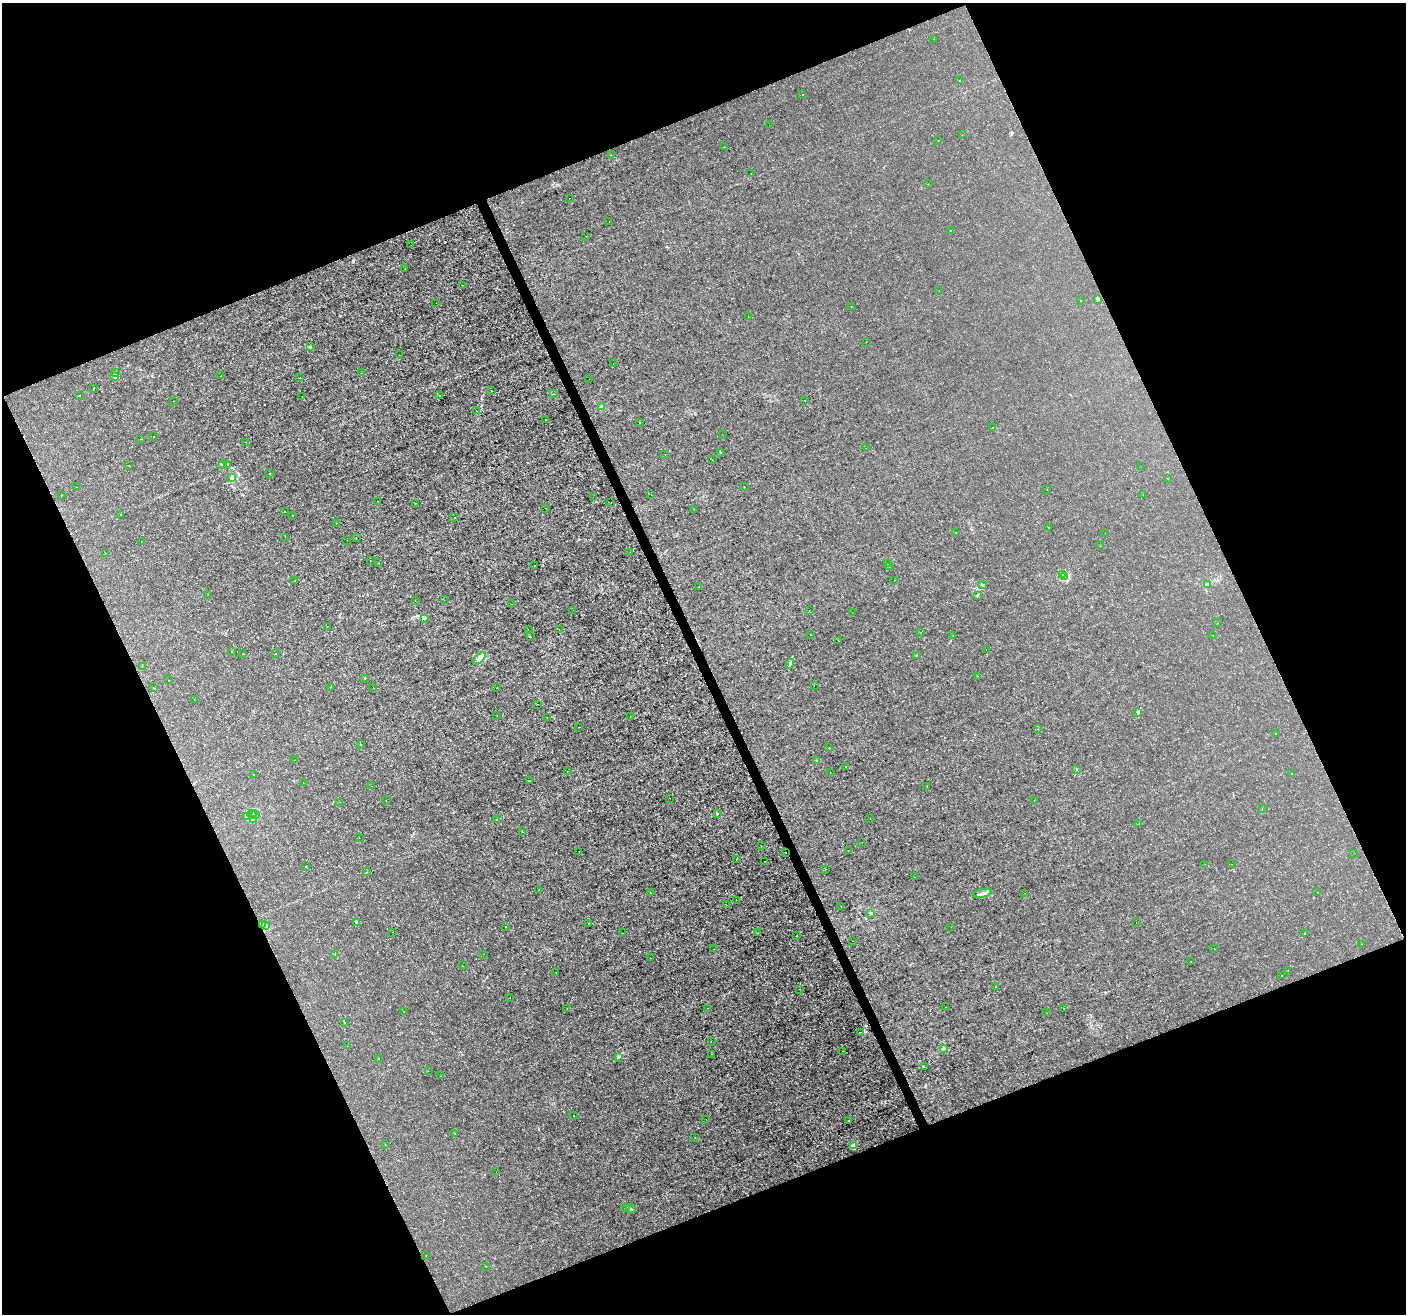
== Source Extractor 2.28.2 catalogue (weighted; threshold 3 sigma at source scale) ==
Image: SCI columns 3-5616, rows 144-5388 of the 5617 x 5474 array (HDU 1 of 3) = the unmasked area's bounding box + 8 px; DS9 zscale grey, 4 x 4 block average (1 PNG px = mean of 4 x 4 image px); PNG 1408 x 1316 px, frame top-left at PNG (2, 3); each listed source drawn as its Kron ellipse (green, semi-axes under 4 px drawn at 4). Shown black and unused: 43% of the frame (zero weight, under 3 of 4 exposures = <1% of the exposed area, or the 3 px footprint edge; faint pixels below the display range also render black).
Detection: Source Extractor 2.28.2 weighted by HDU 2 'WHT'. Background -2.14e-04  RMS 7.2e-04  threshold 0.00326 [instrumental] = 3 sigma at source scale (4.5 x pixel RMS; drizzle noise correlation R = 1.50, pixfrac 1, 0.0396/0.0396 arcsec/px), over >= 5 px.
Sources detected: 271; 7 cosmic-ray / hot-pixel residue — neither listed nor drawn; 4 coinciding with a brighter row at this scale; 6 inside a brighter listed object's ellipse — not listed separately; the other 254 listed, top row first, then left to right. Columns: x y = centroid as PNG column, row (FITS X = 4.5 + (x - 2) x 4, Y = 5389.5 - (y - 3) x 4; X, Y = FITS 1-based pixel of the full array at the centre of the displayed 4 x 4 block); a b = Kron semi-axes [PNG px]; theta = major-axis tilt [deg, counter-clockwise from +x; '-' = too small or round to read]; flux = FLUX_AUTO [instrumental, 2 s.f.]
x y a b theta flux
934 39 2 2 - 0.19
959 81 2 2 - 0.17
803 94 2 2 - 0.074
769 125 2 2 - 0.067
962 135 2 2 - 0.24
938 140 2 2 - 0.072
724 147 2 2 - 0.12
611 155 2 2 - 0.14
751 173 2 2 - 0.08
928 184 2 2 - 0.08
569 198 2 2 - 0.06
609 221 2 2 - 0.12
950 230 2 2 - 0.072
585 236 2 2 - 0.065
411 245 2 2 - 0.11
405 269 2 2 - 0.09
463 285 2 2 - 0.21
939 291 2 2 - 0.068
1080 300 2 2 - 0.075
1097 300 3 2 - 0.33
436 303 2 2 - 0.059
851 307 2 2 - 0.16
748 317 2 2 - 0.43
866 342 2 2 - 0.17
310 347 2 2 - 0.32
399 355 2 2 - 0.067
613 363 2 2 - 0.1
116 372 2 2 - 0.12
362 373 2 2 - 0.13
115 376 2 2 - 7.1
221 376 2 2 - 0.092
300 378 2 2 - 0.22
589 379 2 2 - 0.46
94 388 3 2 - 0.18
491 391 2 2 - 0.15
554 394 2 2 - 0.22
440 395 2 2 - 1.2
79 396 2 2 - 0.48
302 397 2 2 - 0.094
805 400 2 2 - 0.33
174 401 2 2 - 0.081
602 406 4 3 - 1.2
477 411 2 2 - 0.068
545 420 2 2 - 0.22
640 422 2 2 - 0.09
992 428 2 2 - 0.37
722 434 2 2 - 0.095
153 437 2 2 - 0.26
141 439 2 2 - 0.24
246 442 2 2 - 0.11
866 448 2 2 - 0.079
721 452 2 2 - 0.51
665 455 2 2 - 0.069
712 460 2 2 - 0.052
223 465 2 2 - 0.27
228 465 2 2 - 0.32
129 466 2 2 - 0.094
1141 467 2 2 - 0.056
269 473 2 2 - 0.12
231 477 3 2 - 0.87
1168 479 2 2 - 0.094
76 487 2 2 - 0.14
744 487 2 2 - 0.1
1047 489 2 2 - 0.079
1143 494 2 2 - 0.095
62 495 2 2 - 0.13
651 495 2 2 - 0.075
593 497 2 2 - 0.098
378 501 2 2 - 0.099
415 503 2 2 - 0.15
611 503 2 2 - 0.081
546 508 2 2 - 0.073
693 509 2 2 - 0.076
285 511 2 2 - 0.14
121 515 2 2 - 0.096
292 515 2 2 - 0.15
454 518 2 2 - 0.15
336 523 2 2 - 0.086
1048 528 2 2 - 0.46
956 533 2 2 - 0.11
1105 533 2 2 - 0.088
285 537 2 2 - 0.12
356 538 2 2 - 0.083
347 540 2 2 - 0.1
141 542 2 2 - 0.06
1100 546 2 2 - 0.18
630 552 2 2 - 0.09
106 553 2 2 - 0.098
370 561 2 2 - 0.077
379 563 2 2 - 0.1
888 564 2 2 - 0.1
534 565 2 2 - 0.17
889 567 2 2 - 0.17
1062 574 4 2 - 0.67
1065 576 3 2 - 4.8
295 581 2 2 - 0.32
894 581 2 2 - 0.074
1208 584 2 2 - 0.42
982 585 3 2 - 0.38
698 587 2 2 - 0.13
208 594 2 2 - 0.074
977 596 3 2 - 0.29
444 600 2 2 - 0.078
415 601 2 2 - 0.076
511 604 2 2 - 0.081
573 610 2 2 - 0.065
809 611 2 2 - 0.2
852 612 2 2 - 0.11
424 618 4 2 - 0.39
1218 623 2 2 - 0.1
328 626 2 2 - 0.095
528 629 2 2 - 0.046
559 630 2 2 - 0.057
921 632 2 2 - 0.059
810 635 2 2 - 0.081
1213 635 2 2 - 0.16
953 636 2 2 - 0.13
530 637 2 2 - 0.13
838 640 2 2 - 0.28
986 649 2 2 - 0.11
231 652 2 2 - 0.12
243 654 2 2 - 0.11
275 654 2 2 - 0.095
916 655 2 2 - 0.19
479 658 8 3 43 1.7
790 664 5 2 - 0.99
142 666 2 2 - 0.095
978 676 2 2 - 0.086
365 679 2 2 - 0.076
168 680 2 2 - 0.38
814 685 2 2 - 0.072
373 687 2 2 - 0.14
154 688 2 2 - 0.15
330 688 2 2 - 0.14
497 688 2 2 - 0.21
194 700 2 2 - 0.095
537 704 2 2 - 0.62
1138 712 3 2 - 0.4
497 715 2 2 - 0.075
630 717 2 2 - 0.13
547 718 2 2 - 0.075
579 727 2 2 - 0.32
1037 729 2 2 - 0.075
1276 734 2 2 - 0.14
361 744 2 2 - 0.12
829 748 2 2 - 0.1
294 760 2 2 - 0.081
816 760 2 2 - 0.17
845 767 2 2 - 0.44
1077 769 2 2 - 0.11
568 771 2 2 - 0.11
830 772 2 2 - 0.07
1292 774 2 2 - 0.11
253 775 2 2 - 0.088
529 781 2 2 - 0.67
303 782 2 2 - 0.45
371 786 2 2 - 0.1
927 787 2 2 - 0.082
670 798 2 2 - 0.1
386 801 2 2 - 0.079
1034 801 2 2 - 0.076
340 802 2 2 - 0.076
1262 809 2 2 - 0.095
254 813 3 2 - 0.32
252 814 4 2 - 0.57
717 814 2 2 - 0.27
255 815 2 2 - 0.13
246 816 2 2 - 0.29
870 818 2 2 - 0.084
253 819 2 2 - 0.15
497 820 2 2 - 0.1
1139 823 2 2 - 0.12
522 832 2 2 - 0.14
359 838 2 2 - 0.094
862 842 2 2 - 0.11
761 845 2 2 - 0.085
848 850 2 2 - 0.088
579 851 2 2 - 0.086
785 852 2 2 - 0.45
1354 853 2 2 - 0.064
736 859 2 2 - 0.31
764 861 2 2 - 0.12
1205 864 2 2 - 0.086
1231 864 2 2 - 0.13
306 866 2 2 - 0.16
825 869 2 2 - 0.1
366 872 2 2 - 0.11
914 877 2 2 - 0.052
539 890 2 2 - 0.11
1317 892 2 2 - 0.11
650 893 2 2 - 0.15
983 893 9 3 12 1.9
1025 893 2 2 - 0.05
736 900 2 2 - 0.09
726 905 2 2 - 0.11
841 906 2 2 - 0.12
871 913 2 2 - 0.17
356 922 2 2 - 0.56
589 923 2 2 - 0.11
1136 923 2 2 - 0.2
262 924 4 2 - 0.75
266 926 2 2 - 0.37
506 927 2 2 - 0.13
951 927 2 2 - 0.088
393 932 2 2 - 0.08
622 933 2 2 - 0.08
758 933 2 2 - 0.06
1305 933 2 2 - 0.16
797 936 2 2 - 0.13
852 941 2 2 - 0.084
1362 944 2 2 - 0.084
1214 948 2 2 - 0.097
714 949 2 2 - 0.28
335 954 2 2 - 0.18
484 954 2 2 - 0.083
650 958 2 2 - 0.14
1191 962 2 2 - 0.083
462 966 2 2 - 0.06
1288 971 2 2 - 0.11
556 972 2 2 - 0.11
1282 976 2 2 - 0.41
995 987 2 2 - 0.067
799 989 2 2 - 0.084
510 998 2 2 - 0.12
946 1007 2 2 - 0.091
567 1008 2 2 - 0.084
708 1008 2 2 - 0.14
1064 1008 2 2 - 0.12
404 1012 2 2 - 0.11
1047 1013 2 2 - 0.12
344 1022 2 2 - 0.2
860 1032 2 2 - 0.095
711 1041 2 2 - 0.058
347 1046 2 2 - 0.078
943 1048 3 2 - 0.52
843 1051 2 2 - 0.1
711 1054 2 2 - 0.086
619 1057 3 2 - 0.7
379 1058 2 2 - 0.078
925 1067 2 2 - 0.14
428 1071 2 2 - 0.11
441 1076 2 2 - 0.16
574 1116 2 2 - 0.27
706 1119 2 2 - 0.088
848 1121 2 2 - 0.25
455 1133 2 2 - 0.17
695 1138 2 2 - 0.066
385 1145 2 2 - 0.18
853 1146 2 2 - 5
496 1172 2 2 - 0.13
626 1207 3 2 - 0.29
631 1209 5 2 - 0.87
426 1255 2 2 - 0.088
486 1266 2 2 - 0.11
Overlapping masked pixels (flux is a lower limit): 1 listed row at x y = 785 852
Diffuse or blended objects may show on this block-average render without a row.